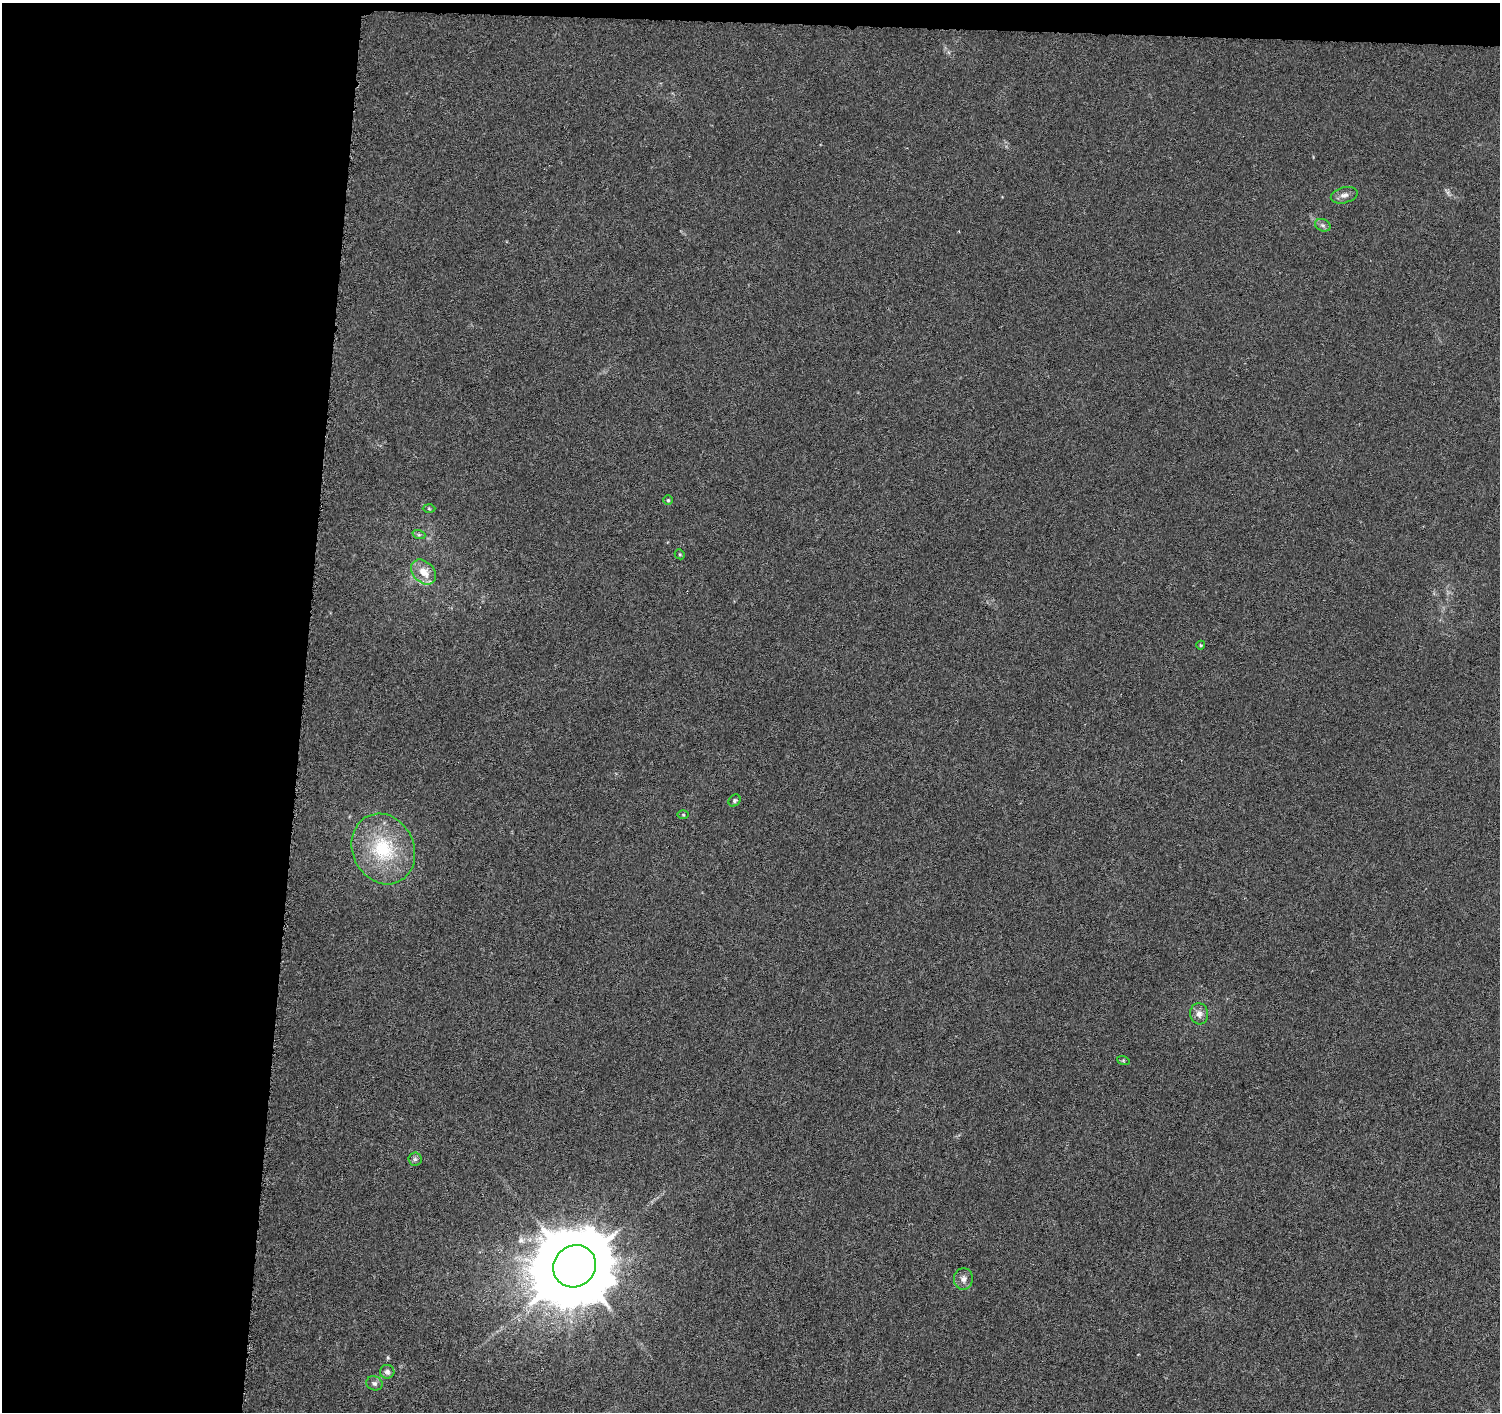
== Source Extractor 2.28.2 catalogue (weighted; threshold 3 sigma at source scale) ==
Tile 1 of 3 x 3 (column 1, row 1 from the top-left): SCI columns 10-1507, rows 3102-4511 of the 4509 x 4744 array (HDU 1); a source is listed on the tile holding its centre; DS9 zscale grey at full resolution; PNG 1502 x 1414 px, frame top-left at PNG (2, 3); each listed source drawn as its Kron ellipse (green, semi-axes under 4 px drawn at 4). Shown black and unused: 21% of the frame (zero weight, under 4 of 8 exposures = <1% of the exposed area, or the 3 px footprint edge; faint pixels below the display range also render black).
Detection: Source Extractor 2.28.2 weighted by HDU 2 'WHT'; one run over the whole footprint, this tile lists its part. Background -0.00797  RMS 0.0022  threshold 0.00902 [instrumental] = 3 sigma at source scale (4.09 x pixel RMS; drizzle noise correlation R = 1.36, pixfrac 0.8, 0.0396/0.0396 arcsec/px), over >= 5 px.
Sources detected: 18; all 18 listed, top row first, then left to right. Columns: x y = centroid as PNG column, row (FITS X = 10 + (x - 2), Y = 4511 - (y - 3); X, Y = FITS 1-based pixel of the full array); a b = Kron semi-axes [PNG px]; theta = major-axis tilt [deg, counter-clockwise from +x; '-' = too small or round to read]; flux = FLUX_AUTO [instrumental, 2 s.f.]
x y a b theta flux
1344 195 13 8 13 1.1
1323 225 8 6 -21 0.57
668 500 5 4 - 0.27
429 509 6 4 -2 0.27
419 535 6 4 -18 0.34
680 554 5 4 - 0.27
423 572 14 10 -44 3.1
1201 645 4 4 - 0.22
734 800 6 5 - 0.4
683 815 5 3 - 0.21
383 849 36 30 -65 14
1199 1014 11 9 -83 1.3
1123 1060 6 4 -19 0.26
415 1159 6 6 - 0.51
575 1266 22 20 38 2900
963 1279 11 9 85 1.2
387 1372 7 7 - 0.73
374 1383 8 7 - 0.63